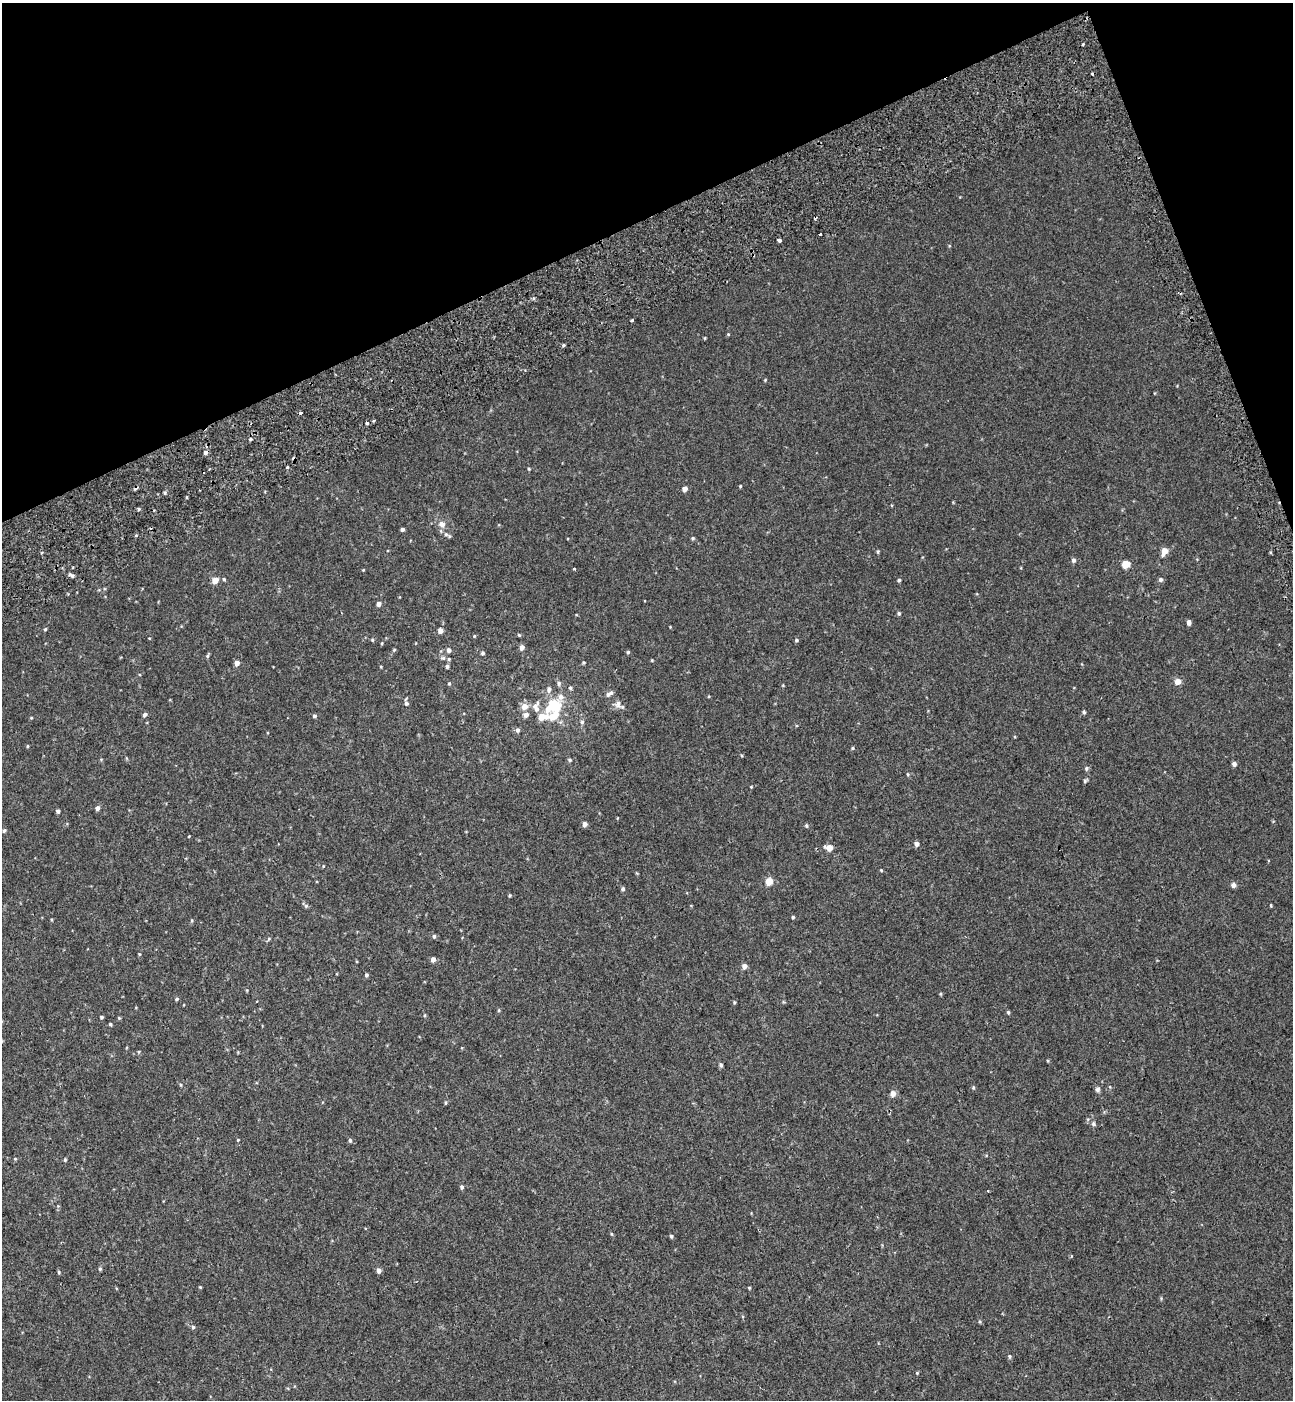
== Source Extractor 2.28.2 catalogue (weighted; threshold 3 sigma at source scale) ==
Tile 3 of 4 x 4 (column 3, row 1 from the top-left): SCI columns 2815-4105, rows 4296-5693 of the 5576 x 5797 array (HDU 1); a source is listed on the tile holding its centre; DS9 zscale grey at full resolution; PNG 1295 x 1402 px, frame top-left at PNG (2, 3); no overlay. Shown black and unused: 19% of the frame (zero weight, under 2 of 3 exposures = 6% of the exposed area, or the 3 px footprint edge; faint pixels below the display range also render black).
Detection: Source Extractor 2.28.2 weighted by HDU 2 'WHT'; one run over the whole footprint, this tile lists its part. Background 0.00339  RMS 0.0079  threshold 0.0356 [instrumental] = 3 sigma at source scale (4.5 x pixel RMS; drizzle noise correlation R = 1.50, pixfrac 1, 0.0396/0.0396 arcsec/px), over >= 5 px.
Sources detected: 150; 4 cosmic-ray / hot-pixel residue — not listed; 5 inside a brighter listed object's ellipse — not listed separately; the other 141 listed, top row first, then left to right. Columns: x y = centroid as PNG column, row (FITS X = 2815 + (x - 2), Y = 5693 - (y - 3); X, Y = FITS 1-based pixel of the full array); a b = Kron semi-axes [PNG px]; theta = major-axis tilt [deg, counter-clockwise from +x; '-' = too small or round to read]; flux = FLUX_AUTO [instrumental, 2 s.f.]
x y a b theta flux
1083 44 3 3 - 0.98
820 234 3 3 - 5.4
779 240 4 3 - 4
632 320 3 3 - 2.6
728 334 4 3 - 0.66
705 338 5 3 - 0.65
563 345 4 4 - 1.1
765 380 4 3 - 0.71
301 413 4 3 - 6.2
367 423 3 3 - 3.3
250 439 5 4 - 1.1
205 452 6 5 - 2.4
287 467 3 3 - 6.8
529 469 4 4 - 0.86
740 486 4 3 - 0.72
685 489 5 4 - 4.5
165 493 5 3 - 0.96
187 497 4 3 - 0.72
139 509 4 4 - 1.1
442 524 9 7 -53 4.4
402 529 4 3 - 1.5
446 534 8 5 -28 2.2
693 538 5 4 - 1
1165 551 6 5 - 9.2
878 552 5 4 - 0.9
1073 560 5 5 - 2
1126 564 5 5 - 18
574 569 3 3 - 1.9
363 570 4 3 - 0.56
72 575 9 4 -24 2.2
224 579 5 4 - 1.1
1161 579 5 5 - 2.1
215 580 5 5 - 9.6
899 580 4 4 - 1.2
378 604 5 5 - 3.3
899 613 5 4 - 1.4
1189 622 5 4 - 3.2
45 629 4 4 - 1.1
440 630 5 5 - 4.2
519 635 4 4 - 0.84
474 636 4 4 - 0.68
372 640 5 4 - 0.97
796 640 4 4 - 1.2
522 647 5 5 - 3.3
394 650 5 4 - 0.97
449 650 5 5 - 2.6
628 652 5 4 - 1
482 653 5 4 - 1.3
207 656 6 4 72 1.1
443 658 7 5 1 1.5
652 660 4 4 - 0.65
237 663 5 4 - 4.4
584 663 4 4 - 0.88
447 666 4 4 - 1.5
1177 682 5 5 - 6.9
449 683 5 4 - 0.85
559 683 6 5 - 1.7
783 685 5 3 - 0.61
570 688 5 4 - 1.1
549 690 8 6 82 2.8
609 694 9 5 30 2.9
406 703 6 6 - 1.8
618 704 12 8 -86 3.4
553 705 16 12 31 29
524 707 7 6 - 6.6
536 707 14 8 -86 5.9
1084 712 5 4 - 1.3
145 715 5 4 - 2.1
526 715 6 5 - 3.4
314 716 4 4 - 1.5
31 718 5 3 - 0.66
582 722 5 5 - 1.4
518 730 5 5 - 2
27 746 4 3 - 0.75
852 748 4 4 - 0.89
570 760 5 4 - 1.2
1234 764 5 4 - 2.6
1086 768 6 5 - 1.4
908 774 5 4 - 0.92
1085 781 6 4 31 1.2
751 787 3 3 - 0.58
97 808 5 4 - 3.2
58 811 4 4 - 2
617 818 4 2 - 0.47
585 824 5 4 - 3.4
806 825 5 4 - 1.1
4 830 5 4 - 1.4
189 836 4 2 - 0.56
917 844 5 5 - 3.3
829 848 6 5 - 7.7
323 866 4 3 - 0.56
881 870 4 4 - 0.7
769 881 5 4 - 15
1233 885 5 5 - 3.2
623 889 5 4 - 1.5
509 895 4 3 - 1
1271 905 3 3 - 0.7
306 906 5 5 - 1.3
793 917 4 4 - 0.98
434 936 5 4 - 1.3
269 939 5 4 - 1.1
139 954 4 4 - 0.68
433 959 4 4 - 4
744 966 5 5 - 4.1
366 975 5 4 - 1.4
941 994 5 3 - 0.76
177 999 5 4 - 1.2
734 1002 4 4 - 0.83
499 1010 5 3 - 0.77
1008 1012 5 4 - 1.1
425 1015 5 3 - 0.72
102 1017 4 3 - 1.1
119 1018 4 4 - 0.81
110 1024 4 4 - 0.96
139 1052 5 3 - 0.82
721 1065 6 5 - 1.4
181 1085 5 3 - 0.73
973 1087 5 4 - 1
1110 1087 5 3 - 0.72
1097 1090 6 6 - 1.9
893 1094 5 5 - 6.2
446 1102 5 3 - 0.92
1093 1124 7 6 - 1.9
238 1140 4 3 - 0.6
350 1140 5 4 - 1.4
15 1159 4 4 - 0.77
65 1160 5 3 - 0.96
462 1187 5 5 - 1.5
988 1191 3 2 - 0.61
611 1234 5 3 - 0.73
671 1236 4 4 - 1.1
100 1269 5 4 - 1.1
378 1270 5 4 - 3.2
59 1272 4 4 - 1
200 1287 4 3 - 0.67
749 1288 4 4 - 0.73
1161 1298 4 4 - 0.82
980 1322 5 3 - 0.82
193 1327 4 4 - 1.2
1010 1356 6 5 - 1.2
917 1373 4 3 - 0.68
Overlapping masked pixels (flux is a lower limit): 1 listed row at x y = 301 413